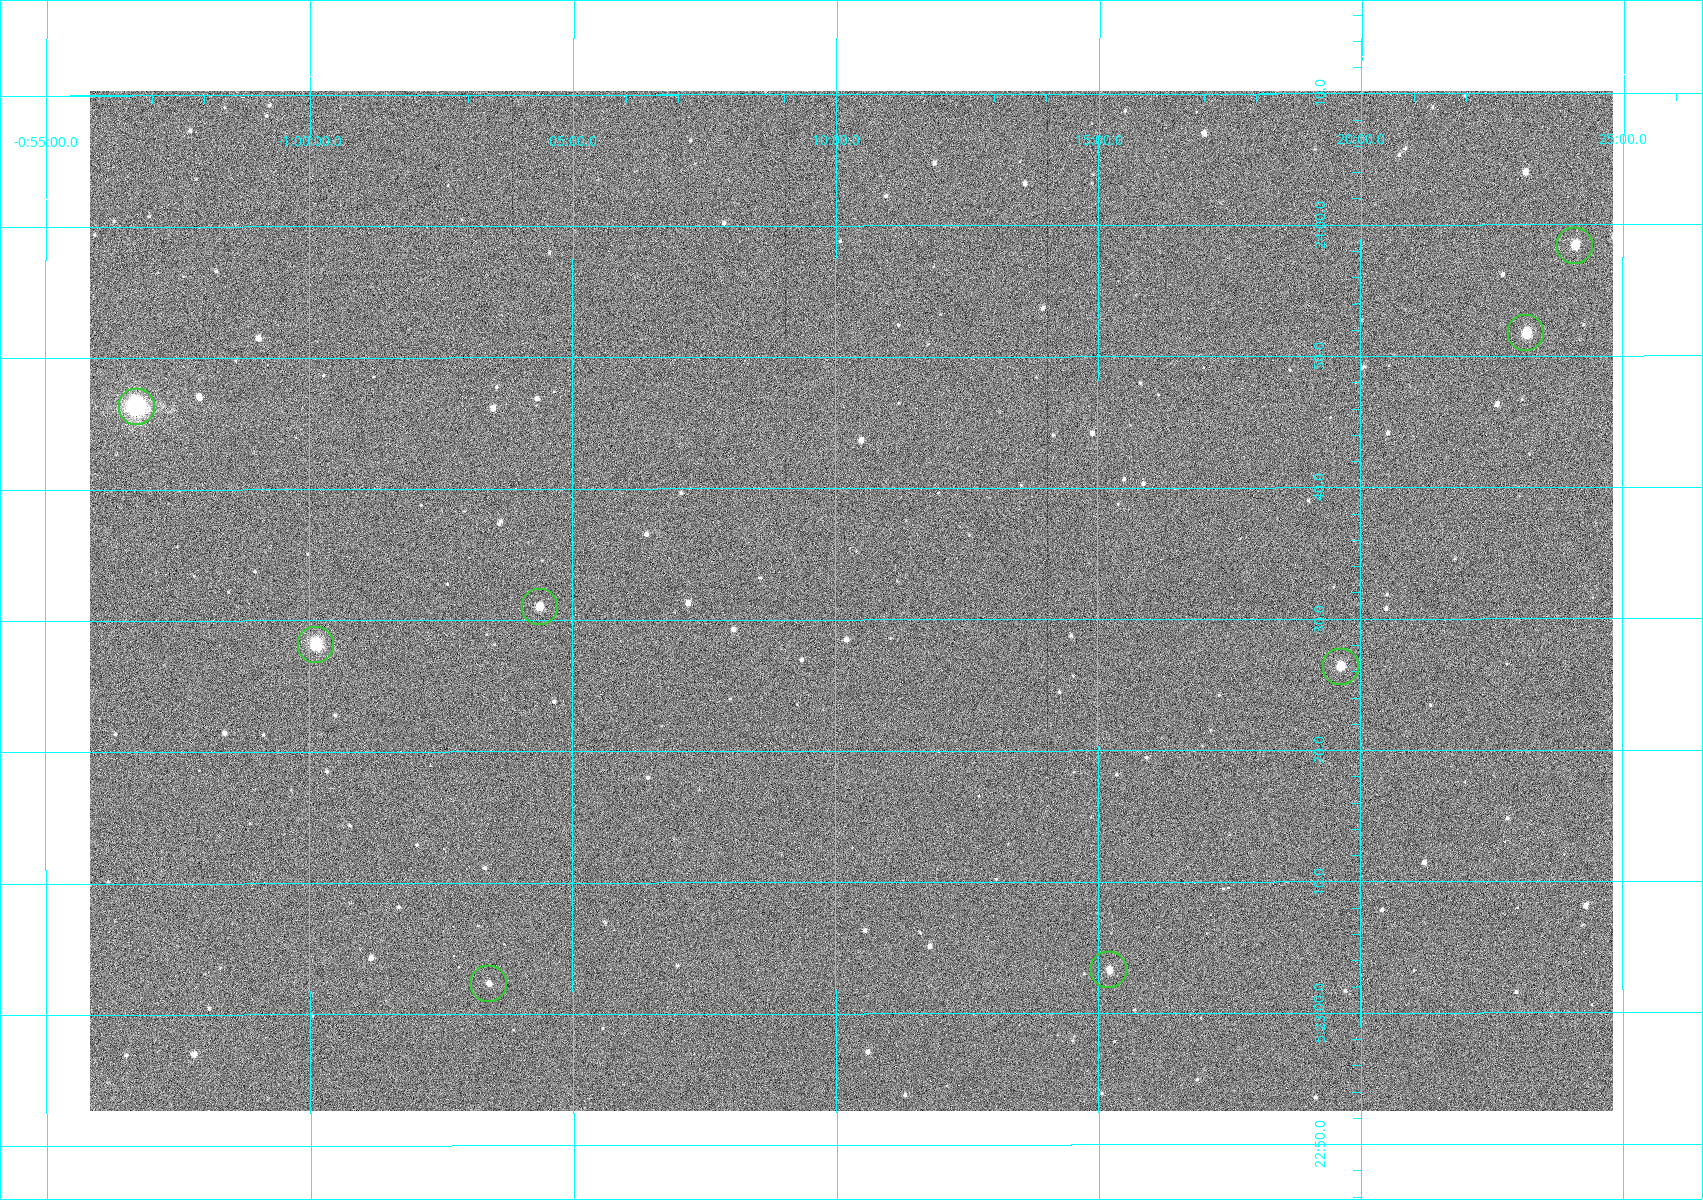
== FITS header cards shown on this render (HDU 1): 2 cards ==
NAXIS1  =                 1523
NAXIS2  =                 1020

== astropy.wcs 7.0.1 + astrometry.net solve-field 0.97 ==
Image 1523 x 1020 px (HDU 1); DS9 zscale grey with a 90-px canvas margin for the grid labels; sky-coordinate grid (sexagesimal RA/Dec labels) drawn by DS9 from the SOLVED WCS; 8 Tycho-2 reference stars matched to detected sources circled (green)
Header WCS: RA---TAN/DEC--TAN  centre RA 05:23:31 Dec -01:10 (80.88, -1.17 deg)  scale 1.14 arcsec/px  FOV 29.0' x 19.4'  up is +90 deg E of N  parity flipped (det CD > 0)
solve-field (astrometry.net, Tycho-2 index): VERIFIED the header's WCS against the Tycho-2 star catalogue (8 matches, 0 conflicts) and refined it, rather than solving blind
Solved WCS: RA---TAN-SIP/DEC--TAN-SIP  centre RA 05:23:31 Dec -01:10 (80.88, -1.17 deg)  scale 1.14 arcsec/px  FOV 29.0' x 19.4'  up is +90 deg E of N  parity flipped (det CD > 0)
The solver's refit moves the header's centre by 0.41 arcsec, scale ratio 1.001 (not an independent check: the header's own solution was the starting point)
Tycho-2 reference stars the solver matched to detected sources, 8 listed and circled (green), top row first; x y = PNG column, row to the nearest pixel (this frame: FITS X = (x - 90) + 1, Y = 1020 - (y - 91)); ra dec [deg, ICRS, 3 dp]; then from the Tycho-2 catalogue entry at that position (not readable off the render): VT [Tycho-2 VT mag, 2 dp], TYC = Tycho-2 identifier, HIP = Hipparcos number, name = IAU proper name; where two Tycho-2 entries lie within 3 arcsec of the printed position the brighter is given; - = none
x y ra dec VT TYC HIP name
1575 246 80.993 -1.402 10.12 4753-1097-1 - -
1526 333 80.966 -1.386 10.33 4753-1182-1 - -
137 407 80.943 -0.946 8.91 4753-387-1 - -
540 607 80.879 -1.073 10.48 4753-1534-1 - -
316 645 80.867 -1.002 7.84 4753-1205-1 25199 -
1341 667 80.860 -1.327 11.24 4753-1591-1 - -
1109 970 80.764 -1.254 10.69 4753-1358-1 - -
489 984 80.760 -1.057 11.82 4753-1463-1 - -